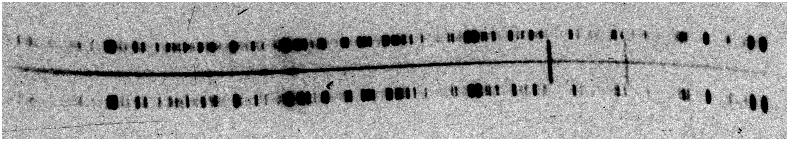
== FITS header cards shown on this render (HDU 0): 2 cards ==
NAXIS1  =                 3138
NAXIS2  =                  548

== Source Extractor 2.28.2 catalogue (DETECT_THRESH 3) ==
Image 3138 x 548 px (HDU 0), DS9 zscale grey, zoomed out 1/4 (1 PNG px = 4 x 4 image px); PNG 789 x 141 px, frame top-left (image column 1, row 545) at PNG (2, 2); no overlay
Background 27800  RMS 850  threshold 2550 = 3 sigma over >= 5 px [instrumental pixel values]
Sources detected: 21; all 21 listed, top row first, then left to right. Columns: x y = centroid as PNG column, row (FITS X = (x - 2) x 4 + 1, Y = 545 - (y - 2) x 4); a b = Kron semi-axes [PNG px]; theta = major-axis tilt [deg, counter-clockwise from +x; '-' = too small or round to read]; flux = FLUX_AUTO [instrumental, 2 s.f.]
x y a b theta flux
507 16 2 2 - 140000
553 20 3 1 - 120000
215 23 2 1 - 110000
625 25 2 1 - 110000
507 47 2 1 - 170000
16 49 2 1 - 71000
384 54 2 1 - 120000
423 54 2 1 - 130000
162 68 2 1 - 88000
276 78 2 1 - 130000
286 80 2 1 - 150000
299 82 4 1 - 240000
273 83 2 2 - 230000
242 84 3 2 - 220000
82 87 2 1 - 150000
226 88 3 2 - 320000
714 89 2 1 - 110000
266 90 2 1 - 110000
339 100 2 1 - 93000
474 132 2 1 - 130000
450 138 2 1 - 100000